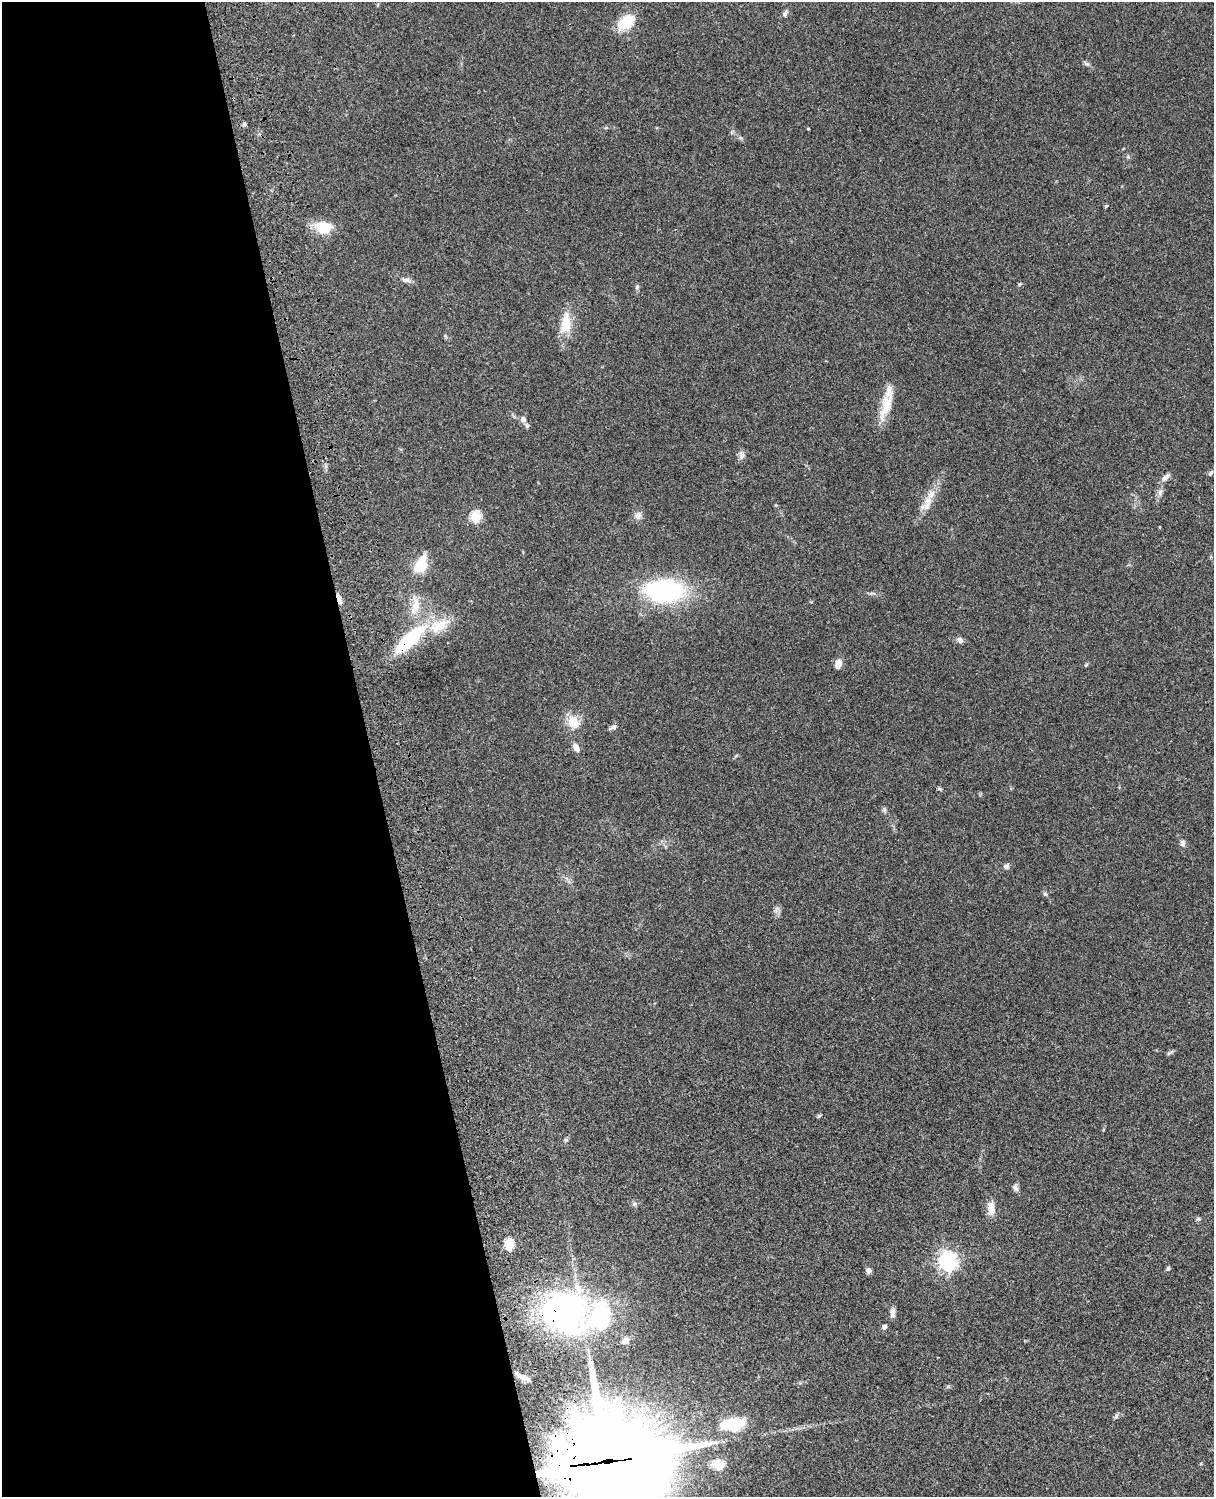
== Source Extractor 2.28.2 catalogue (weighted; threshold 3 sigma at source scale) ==
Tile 5 of 4 x 3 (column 1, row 2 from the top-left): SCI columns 121-1332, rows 1774-3268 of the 5086 x 4928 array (HDU 1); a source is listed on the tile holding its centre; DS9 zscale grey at full resolution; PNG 1216 x 1499 px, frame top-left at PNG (2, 2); no overlay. Shown black and unused: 31% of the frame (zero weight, under 3 of 4 exposures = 6% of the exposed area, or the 3 px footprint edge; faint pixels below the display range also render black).
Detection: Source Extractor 2.28.2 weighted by HDU 2 'WHT'; one run over the whole footprint, this tile lists its part. Background 0.0782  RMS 0.0058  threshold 0.026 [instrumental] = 3 sigma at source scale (4.5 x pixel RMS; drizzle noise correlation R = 1.50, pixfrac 1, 0.05/0.05 arcsec/px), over >= 5 px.
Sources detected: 62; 2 inside a brighter object's white glare — not listed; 4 inside a brighter listed object's ellipse — not listed separately; the other 56 listed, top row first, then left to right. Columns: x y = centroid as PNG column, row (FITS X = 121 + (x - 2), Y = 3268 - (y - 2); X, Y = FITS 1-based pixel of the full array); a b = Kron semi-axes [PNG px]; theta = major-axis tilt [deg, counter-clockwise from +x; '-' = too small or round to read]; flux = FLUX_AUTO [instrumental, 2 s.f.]
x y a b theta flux
785 13 9 5 58 1.5
626 22 19 11 39 17
1086 63 8 5 -23 1.2
244 124 5 5 - 0.94
808 129 4 3 - 0.4
1106 206 5 4 - 0.59
323 227 21 14 -11 13
406 280 14 6 -13 2.4
1020 284 6 4 45 0.75
637 287 7 5 69 1
566 323 31 13 86 12
886 405 37 12 74 13
523 419 7 7 - 2.3
742 455 12 7 90 2.3
1210 473 7 5 51 1
1165 477 11 6 45 2.7
1160 492 11 6 75 2.2
931 495 16 9 63 6
638 515 10 9 - 2.9
475 517 6 5 - 39
420 565 18 10 63 16
665 590 33 20 -2 90
873 593 10 3 -11 1.1
339 599 14 5 -70 3.6
415 606 33 11 82 11
410 639 51 15 43 37
960 640 9 7 -48 1.8
838 664 10 7 77 4
573 722 17 15 -51 9.6
613 727 10 5 21 1.6
576 748 13 7 -68 2.9
940 789 6 4 -70 0.73
884 810 7 5 -89 1.1
1182 843 8 6 -77 1.7
1006 866 7 6 - 1.7
1045 894 6 5 - 1
1169 1053 10 3 29 0.93
819 1116 6 4 44 0.72
566 1140 6 5 - 0.93
1015 1188 10 6 -57 1.8
634 1204 6 5 - 1.1
991 1208 19 9 -85 5.3
1198 1219 6 5 - 1
509 1244 5 5 - 36
947 1261 7 7 - 250
1168 1268 7 4 63 0.86
868 1270 6 6 - 2.1
563 1312 44 39 -11 150
892 1312 11 6 -88 2.7
884 1327 6 5 - 1.5
625 1340 10 8 55 2.8
523 1377 16 5 -28 3.5
1116 1416 7 5 50 1.2
739 1423 31 14 41 12
608 1461 41 37 -12 7100
719 1465 17 11 0 6.8
Overlapping masked pixels (flux is a lower limit): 4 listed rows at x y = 339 599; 410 639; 563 1312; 608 1461
Isophote crosses this tile's border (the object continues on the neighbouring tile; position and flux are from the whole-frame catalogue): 1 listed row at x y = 608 1461